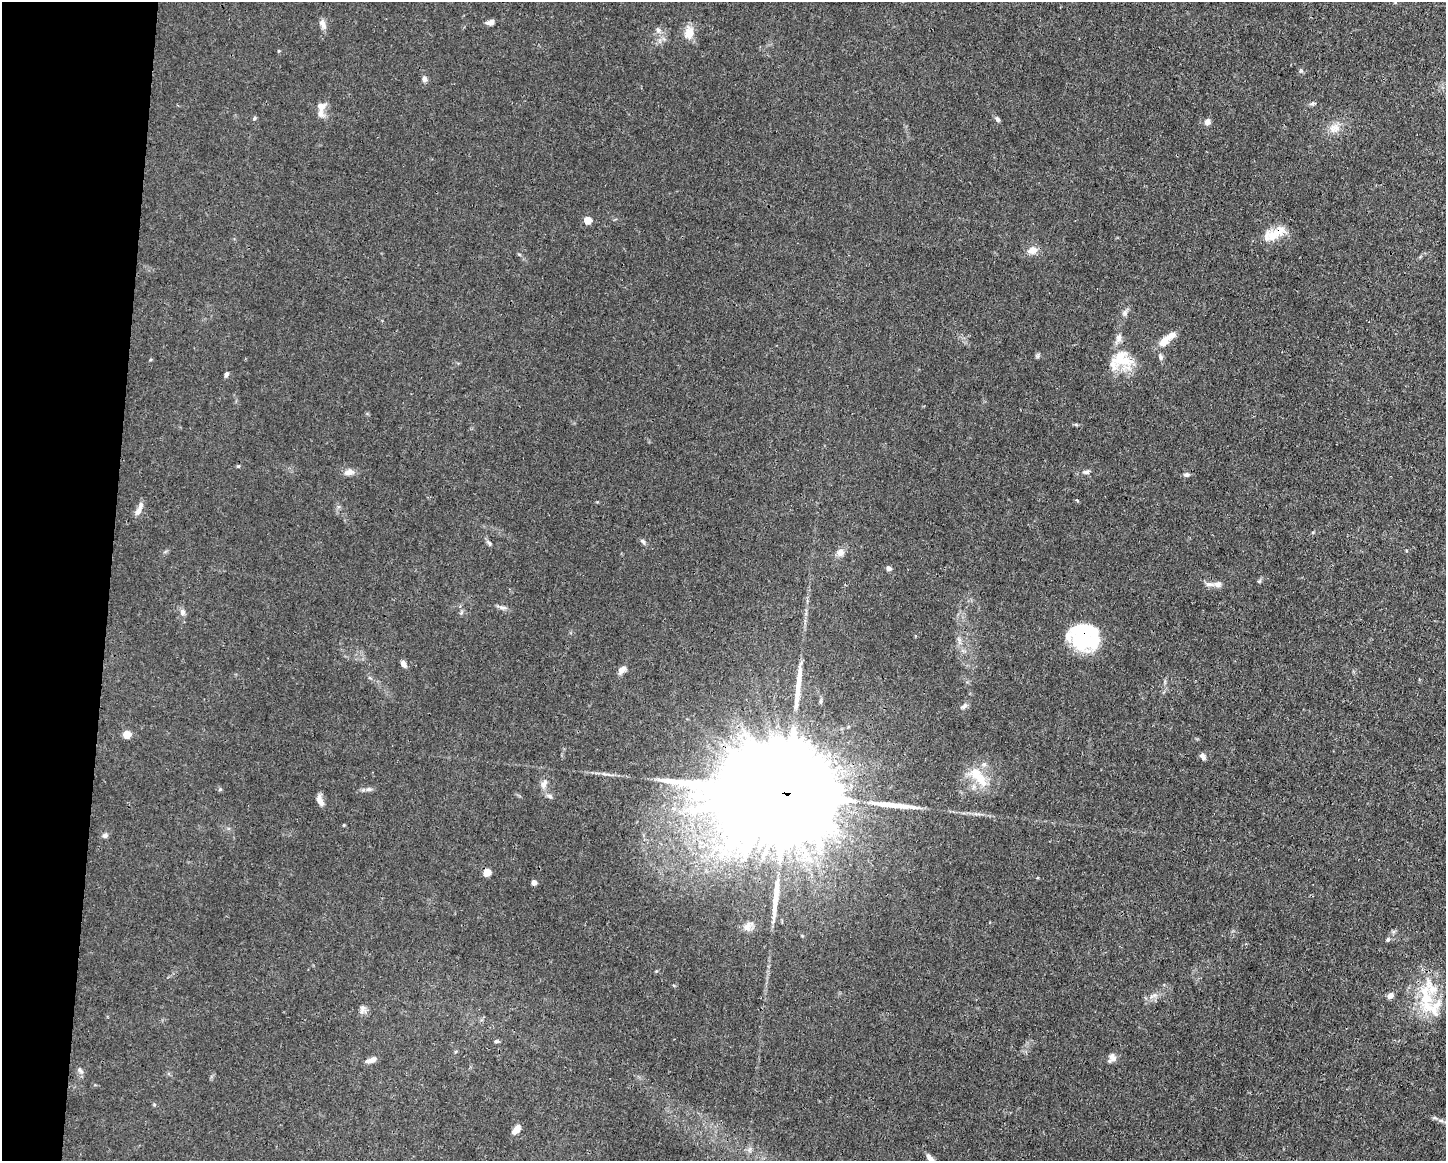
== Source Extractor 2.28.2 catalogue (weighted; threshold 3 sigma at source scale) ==
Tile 7 of 3 x 4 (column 1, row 3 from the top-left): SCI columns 112-1555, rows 1161-2319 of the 4666 x 4638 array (HDU 1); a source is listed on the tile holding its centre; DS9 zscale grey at full resolution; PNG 1448 x 1163 px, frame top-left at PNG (2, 2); no overlay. Shown black and unused: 8% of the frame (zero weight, under 3 of 4 exposures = <1% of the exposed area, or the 3 px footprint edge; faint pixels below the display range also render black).
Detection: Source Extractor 2.28.2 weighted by HDU 2 'WHT'; one run over the whole footprint, this tile lists its part. Background 0.0158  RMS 0.0025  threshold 0.011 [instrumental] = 3 sigma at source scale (4.5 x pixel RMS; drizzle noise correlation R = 1.50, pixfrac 1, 0.05/0.05 arcsec/px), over >= 5 px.
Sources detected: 80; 1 inside a brighter object's white glare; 1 cosmic-ray / hot-pixel residue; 3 long thin detections or spike segments (spike, bleed or trail) — not listed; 12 inside a brighter listed object's ellipse — not listed separately; the other 63 listed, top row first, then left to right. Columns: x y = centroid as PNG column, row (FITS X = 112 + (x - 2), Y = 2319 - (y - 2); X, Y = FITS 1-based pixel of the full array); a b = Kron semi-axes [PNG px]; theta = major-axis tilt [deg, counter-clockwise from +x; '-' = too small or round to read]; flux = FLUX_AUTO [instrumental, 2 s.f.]
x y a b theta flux
491 22 8 5 20 1.2
323 24 15 7 -66 1.3
658 30 10 6 -74 0.84
689 33 13 9 78 3.7
424 79 7 6 - 1
1313 103 8 5 4 0.52
321 106 11 11 - 1.7
254 118 5 4 - 0.41
998 119 6 5 - 0.61
1207 122 7 6 - 1.2
1332 128 13 12 - 2.3
588 220 5 5 - 5.1
1275 234 31 13 31 5.1
1033 250 11 9 20 2.2
1125 313 8 7 - 0.76
1119 338 12 7 74 1.4
1164 342 16 10 49 2.9
1161 357 8 6 -66 0.63
1124 361 27 20 -26 6.8
226 374 6 4 64 0.67
1076 425 6 4 -20 0.31
349 472 14 8 11 1.5
1086 472 10 6 12 0.77
1186 474 7 6 - 0.59
138 511 12 7 65 1.5
643 541 9 5 -45 0.53
489 543 11 4 -50 0.52
1407 551 4 3 - 0.3
840 552 11 9 65 1.5
888 568 5 4 - 1.1
1259 581 6 5 - 0.37
1210 584 14 6 -5 1.1
503 608 12 6 -12 0.87
183 612 9 7 -77 0.92
1081 639 28 25 -35 14
403 664 8 5 -61 1.1
622 670 11 7 43 1.3
964 706 9 6 38 0.84
127 734 5 5 - 4.6
1203 756 9 6 -58 0.83
978 776 34 14 -48 7.1
544 784 13 7 63 1.3
220 789 5 5 - 0.34
369 789 9 4 -8 0.65
784 793 68 20 -8 23000
549 796 8 5 -28 0.64
320 800 15 6 -69 1.4
344 825 4 4 - 0.21
105 835 7 6 - 0.66
487 872 5 5 - 5.2
534 883 4 4 - 1.3
747 927 13 9 54 1.5
1388 940 6 5 - 0.43
1390 995 7 6 - 1.2
1427 998 19 18 - 7.6
362 1010 12 8 -76 1.1
496 1041 6 4 21 0.4
1112 1057 11 8 -61 1.3
371 1060 13 5 16 1.5
80 1070 11 5 -53 0.65
1441 1120 7 4 -1 0.54
516 1130 11 6 50 1.7
931 1159 16 6 -49 1.5
Overlapping masked pixels (flux is a lower limit): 3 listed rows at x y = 1275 234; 1081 639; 784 793
Isophote crosses this tile's border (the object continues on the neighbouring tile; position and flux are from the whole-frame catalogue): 1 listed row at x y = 931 1159
Unlisted compact peaks at least as high as the median listed source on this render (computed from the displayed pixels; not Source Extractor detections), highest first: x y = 1301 71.